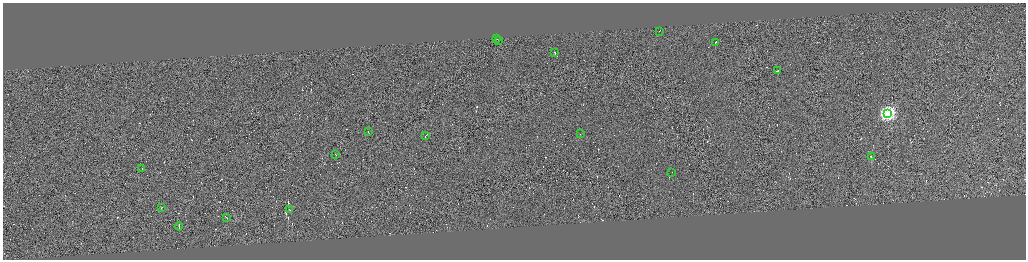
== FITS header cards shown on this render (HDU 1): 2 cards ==
NAXIS1  =                 4094
NAXIS2  =                 1029

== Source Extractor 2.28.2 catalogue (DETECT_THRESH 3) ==
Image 4094 x 1029 px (HDU 1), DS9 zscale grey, zoomed out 1/4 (1 PNG px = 4 x 4 image px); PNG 1028 x 262 px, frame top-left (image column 4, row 1027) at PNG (3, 3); each listed source drawn as its Kron ellipse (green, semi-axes under 4 px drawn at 4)
Background 0.00492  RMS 4.2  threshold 12.5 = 3 sigma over >= 5 px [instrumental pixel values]
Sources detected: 458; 440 cannot appear on this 1/4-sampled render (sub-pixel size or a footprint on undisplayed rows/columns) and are neither listed nor drawn; the other 18 listed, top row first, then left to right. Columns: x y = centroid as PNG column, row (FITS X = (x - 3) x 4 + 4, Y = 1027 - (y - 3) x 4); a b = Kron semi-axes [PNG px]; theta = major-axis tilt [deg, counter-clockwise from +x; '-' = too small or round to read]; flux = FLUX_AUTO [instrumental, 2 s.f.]
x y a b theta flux
659 31 3 1 - 2.4e+04
496 39 2 1 - 1.5e+04
499 40 2 1 - 2.2e+04
715 42 3 1 - 2.1e+04
555 53 3 1 - 3.5e+04
778 71 2 1 - 2.6e+04
888 113 4 4 - 6.7e+05
369 132 2 1 - 1.7e+04
580 134 2 1 - 1.7e+04
426 136 3 1 - 3.2e+04
336 155 2 1 - 3.3e+04
871 157 2 1 - 1.4e+06
142 169 2 1 - 4.5e+04
672 172 2 1 - 2.9e+04
162 207 3 1 - 2.9e+04
290 210 2 1 - 1.8e+04
226 217 2 1 - 3.0e+04
179 226 4 1 - 5.2e+04
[440 sub-pixel or undisplayed-footprint detections neither listed nor drawn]